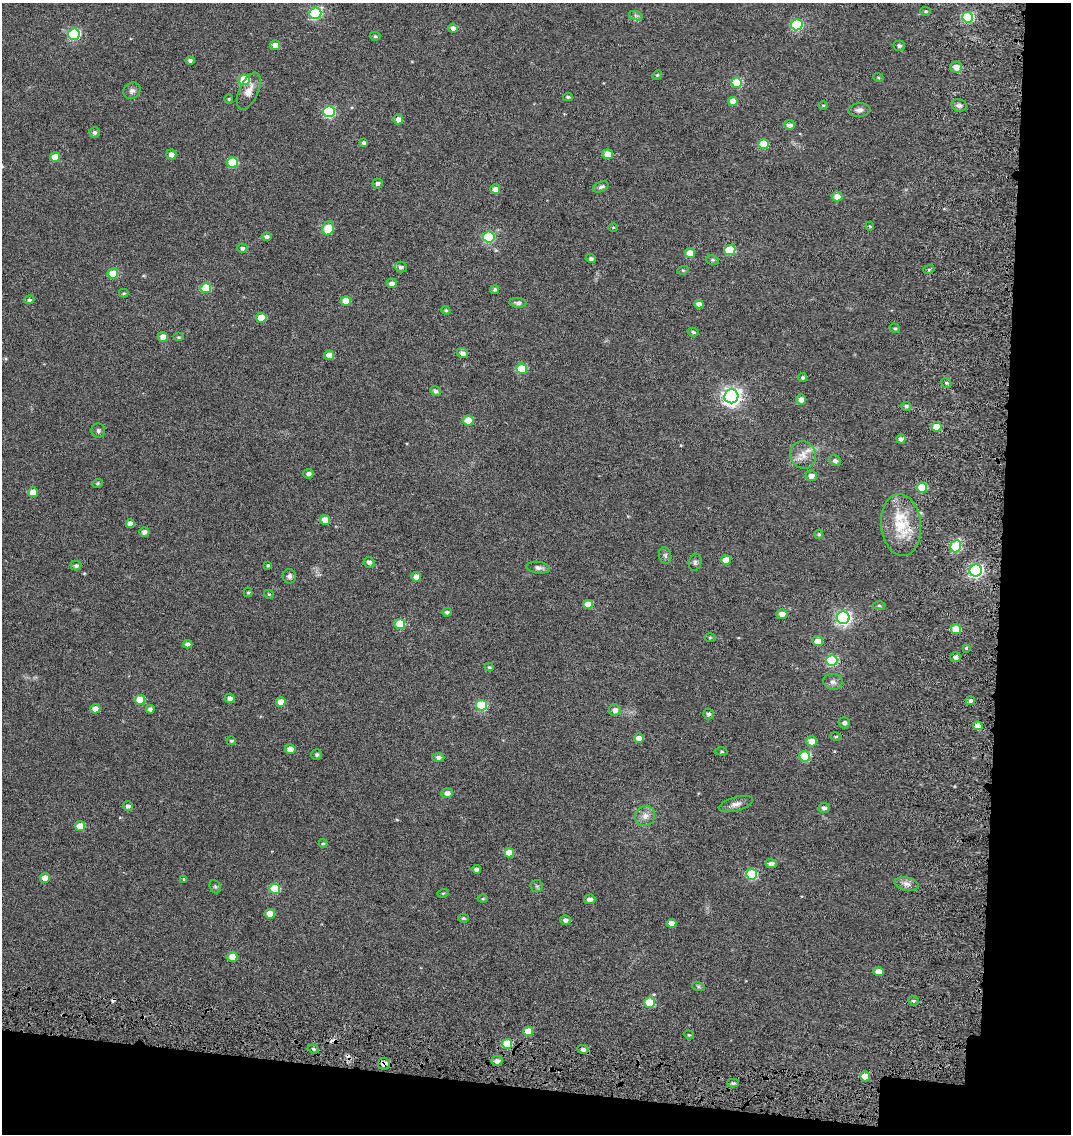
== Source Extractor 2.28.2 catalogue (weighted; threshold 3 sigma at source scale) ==
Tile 4 of 2 x 2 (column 2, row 2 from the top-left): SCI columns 1291-2359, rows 116-1247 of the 2589 x 2496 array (HDU 1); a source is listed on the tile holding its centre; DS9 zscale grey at full resolution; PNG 1073 x 1136 px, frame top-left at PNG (2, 3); each listed source drawn as its Kron ellipse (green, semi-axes under 4 px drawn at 4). Shown black and unused: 11% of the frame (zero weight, under 4 of 7 exposures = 17% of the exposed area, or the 3 px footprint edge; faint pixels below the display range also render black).
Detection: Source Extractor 2.28.2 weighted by HDU 2 'WHT'; one run over the whole footprint, this tile lists its part. Background 0.0315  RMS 0.0066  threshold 0.0269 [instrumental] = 3 sigma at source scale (4.09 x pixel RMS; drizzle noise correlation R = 1.36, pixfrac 0.8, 0.0396/0.0396 arcsec/px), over >= 5 px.
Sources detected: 180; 3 cosmic-ray / hot-pixel residue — neither listed nor drawn; the other 177 listed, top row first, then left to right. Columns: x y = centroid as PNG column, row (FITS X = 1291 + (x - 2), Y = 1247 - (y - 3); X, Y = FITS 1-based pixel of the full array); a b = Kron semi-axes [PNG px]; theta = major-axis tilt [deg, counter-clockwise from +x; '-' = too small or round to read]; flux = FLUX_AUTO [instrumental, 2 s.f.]
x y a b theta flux
926 11 5 4 - 0.76
315 13 6 5 - 54
636 16 7 4 -19 1.2
967 17 5 5 - 42
797 25 6 5 - 43
453 28 4 4 - 2.6
74 34 6 5 - 54
375 36 5 4 - 0.83
275 45 5 5 - 3.9
899 46 5 5 - 1.4
190 60 4 4 - 1.6
956 67 6 5 - 4.8
657 75 5 4 - 0.68
878 77 5 3 - 0.64
244 80 5 5 - 21
737 83 5 5 - 27
132 91 9 8 - 2.1
249 91 20 9 65 6.1
568 97 5 4 - 0.82
229 99 5 4 - 0.66
733 101 4 4 - 7.2
823 105 5 3 - 0.55
959 105 7 6 - 2.1
859 110 11 6 5 2.6
329 111 6 5 - 52
398 119 5 5 - 3.5
789 125 5 5 - 2.7
95 132 5 5 - 1.6
364 143 4 4 - 1.6
763 144 5 5 - 19
171 154 5 5 - 2.9
608 154 5 5 - 6.2
55 157 5 5 - 11
233 162 5 5 - 24
377 184 5 5 - 1.5
601 187 8 5 26 1.7
495 189 5 5 - 4
837 196 5 5 - 5.1
870 226 4 4 - 0.54
613 227 5 3 - 0.5
328 228 7 5 68 15
267 237 5 4 - 2
489 237 5 5 - 41
242 248 5 4 - 1.6
730 250 5 5 - 24
690 253 5 5 - 9.1
591 258 5 4 - 1.3
712 260 6 4 -19 0.9
401 267 6 5 - 1.7
929 269 5 3 - 0.75
683 270 6 4 16 0.74
113 273 5 5 - 13
392 283 5 5 - 2.6
206 288 5 5 - 19
495 289 4 4 - 1.1
124 293 5 4 - 0.67
29 300 5 4 - 1.1
346 301 5 5 - 8.7
518 303 8 5 -6 1.8
699 304 5 4 - 3.2
446 310 4 4 - 0.75
261 318 5 5 - 11
895 328 5 4 - 0.85
693 332 5 3 - 1.1
163 337 5 5 - 5.5
178 337 5 4 - 0.68
462 353 6 5 - 2.3
329 355 5 4 - 5.6
522 369 5 5 - 21
803 378 4 4 - 1.1
946 383 5 4 - 0.88
435 391 5 4 - 1.7
731 396 7 7 - 250
801 399 5 5 - 4.1
906 406 5 4 - 1.2
468 420 5 5 - 11
936 427 5 5 - 8.8
98 430 7 7 - 1.5
901 439 4 4 - 2
803 455 14 13 - 6.5
835 461 6 5 - 1.9
308 474 5 5 - 2.1
811 476 6 5 - 3.2
98 484 5 4 - 0.81
922 488 5 5 - 19
33 492 5 5 - 6.8
325 520 5 4 - 6.5
130 524 4 4 - 4
901 525 31 20 -84 24
144 532 5 4 - 2.4
819 534 5 4 - 0.76
956 546 6 5 - 35
665 555 8 6 -75 1.5
726 560 5 5 - 8.2
369 562 5 5 - 2.2
695 562 8 6 77 1.5
268 565 4 4 - 0.73
76 566 5 4 - 1.3
538 568 12 6 -7 2.2
976 570 6 6 - 100
289 576 7 6 - 1.8
416 577 5 4 - 4
248 592 5 4 - 0.67
269 594 5 4 - 0.62
588 604 5 4 - 7.2
879 605 6 4 -1 0.88
447 612 5 4 - 1.4
782 614 5 4 - 3.7
843 618 6 6 - 120
400 624 5 5 - 19
956 629 5 5 - 18
710 638 6 4 1 0.7
818 641 5 5 - 5.1
188 644 5 4 - 2.6
966 648 4 3 - 0.67
955 657 5 5 - 2.3
832 660 5 5 - 40
489 667 4 4 - 0.78
833 682 9 8 - 2.3
230 698 5 5 - 3
140 700 5 5 - 11
970 701 5 4 - 1.7
281 702 5 4 - 6.5
481 705 5 5 - 38
95 709 5 5 - 4.5
150 709 4 4 - 1.8
615 710 6 5 - 3
709 714 5 5 - 1.5
844 723 5 5 - 1.6
978 726 5 4 - 6.2
836 737 6 4 -13 0.8
639 738 5 4 - 3.8
231 741 5 4 - 0.86
812 741 5 5 - 6.4
290 749 5 5 - 5.5
721 751 6 4 -5 0.72
317 755 5 5 - 1.2
805 756 5 5 - 31
438 757 6 4 -1 2
447 793 6 5 - 2.9
736 804 17 7 16 3.4
128 806 5 5 - 1.9
824 808 5 5 - 1.8
645 816 10 9 - 4
80 826 5 5 - 12
323 843 4 4 - 0.79
509 853 5 4 - 8.4
771 864 5 4 - 2.7
476 869 5 4 - 1.9
752 874 5 5 - 37
45 878 5 5 - 4.8
184 879 3 3 - 0.69
907 884 12 6 -12 3
537 886 6 6 - 1
215 887 7 5 -68 0.91
275 889 5 5 - 23
443 893 5 3 - 0.54
483 899 5 3 - 0.6
590 899 5 5 - 2.9
270 914 5 5 - 5.6
463 918 5 4 - 0.87
565 920 5 5 - 1.9
671 923 5 4 - 4.2
232 957 5 5 - 8.7
878 971 5 4 - 4.5
698 986 6 4 -19 0.9
913 1001 5 4 - 0.9
650 1003 5 5 - 21
528 1031 5 4 - 9.4
689 1035 5 3 - 0.55
507 1044 5 5 - 22
313 1049 6 4 -22 1.1
583 1049 5 4 - 2
497 1061 6 5 - 2.5
384 1064 6 6 - 3.3
865 1076 5 5 - 9.9
733 1083 6 4 0 1.2
Overlapping masked pixels (flux is a lower limit): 2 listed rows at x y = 507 1044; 384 1064